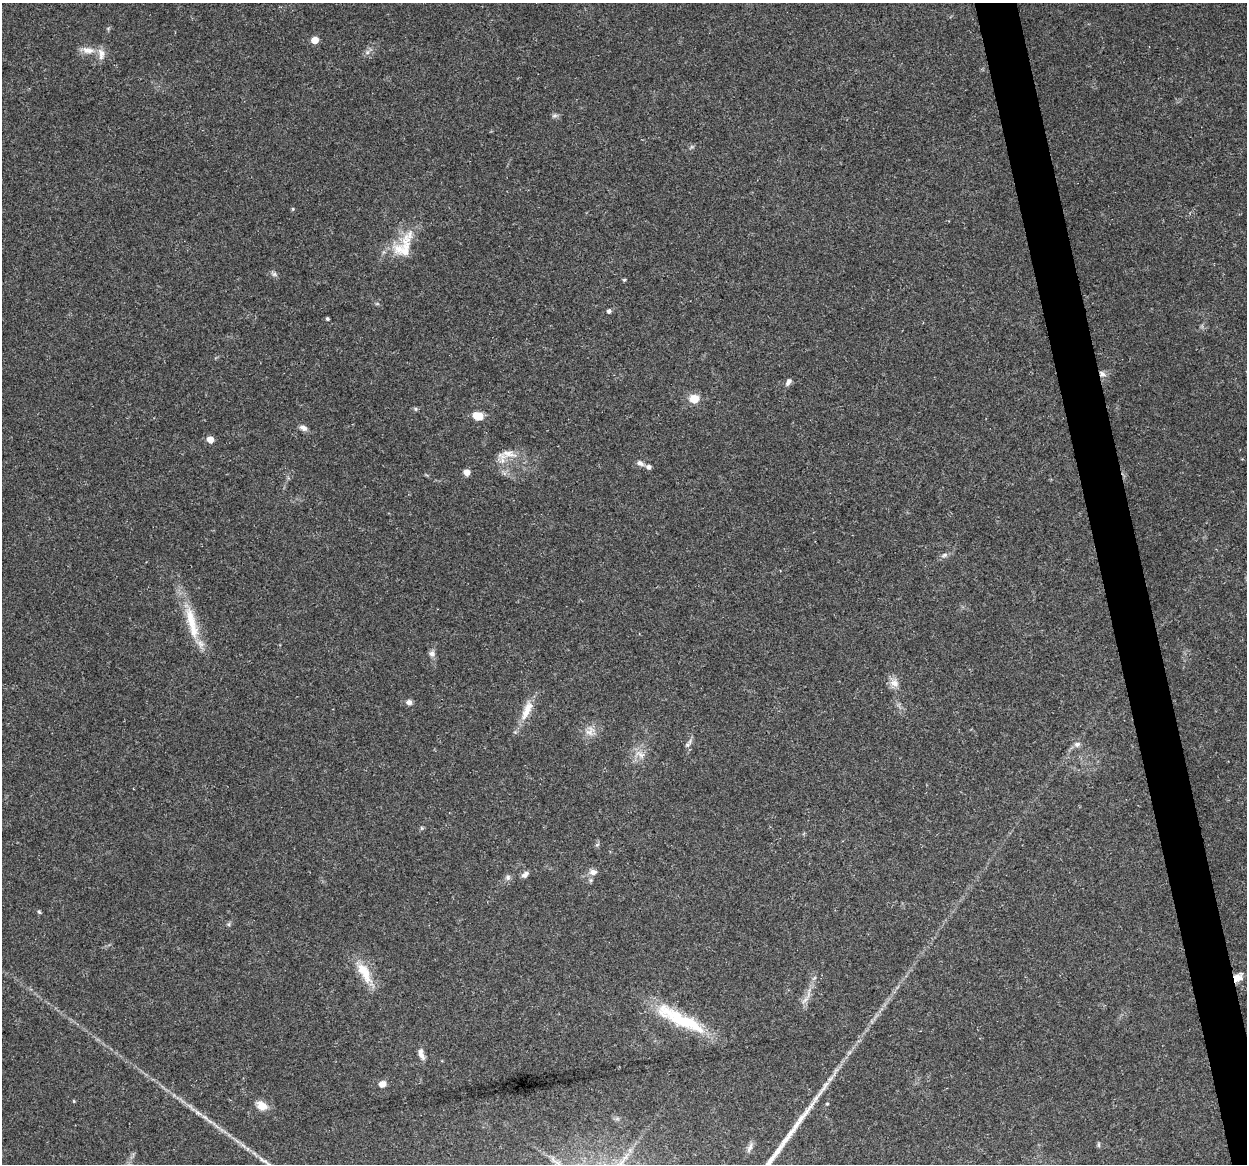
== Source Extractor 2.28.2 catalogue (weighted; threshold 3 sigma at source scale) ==
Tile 6 of 4 x 4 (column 2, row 2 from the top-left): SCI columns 1246-2490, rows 2359-3520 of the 4981 x 4766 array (HDU 1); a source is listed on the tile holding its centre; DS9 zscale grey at full resolution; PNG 1249 x 1166 px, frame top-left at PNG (2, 3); no overlay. Shown black and unused: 3% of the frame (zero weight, under 3 of 5 exposures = <1% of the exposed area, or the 3 px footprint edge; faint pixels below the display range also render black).
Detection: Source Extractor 2.28.2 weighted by HDU 2 'WHT'; one run over the whole footprint, this tile lists its part. Background 0.025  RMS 0.0033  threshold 0.0147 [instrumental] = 3 sigma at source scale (4.5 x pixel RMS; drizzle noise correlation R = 1.50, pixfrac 1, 0.0396/0.0396 arcsec/px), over >= 5 px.
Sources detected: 54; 4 inside a brighter listed object's ellipse — not listed separately; the other 50 listed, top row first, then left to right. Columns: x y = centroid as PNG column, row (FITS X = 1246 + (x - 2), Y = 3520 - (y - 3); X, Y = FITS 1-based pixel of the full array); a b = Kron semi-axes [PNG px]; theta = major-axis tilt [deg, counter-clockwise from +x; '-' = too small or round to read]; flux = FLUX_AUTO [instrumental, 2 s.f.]
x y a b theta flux
315 40 5 5 - 5.6
87 50 22 8 -6 3.3
367 52 6 6 - 0.99
555 115 9 4 1 0.75
293 209 5 4 - 0.34
405 250 59 14 79 8.6
274 274 6 6 - 0.81
624 280 5 3 - 0.45
609 311 5 4 - 0.97
327 319 3 3 - 0.58
1102 374 10 8 -42 1.6
788 382 10 6 58 1.2
694 399 7 6 - 7.8
415 409 6 5 - 0.56
478 416 13 8 -16 4.3
303 428 10 7 -27 1.4
210 439 5 5 - 4.4
509 454 24 10 -9 4.4
640 463 10 6 -26 1.3
467 472 6 6 - 2.3
944 555 9 6 21 1.1
191 620 42 12 -75 11
432 654 9 7 68 1.4
894 683 13 10 -25 2.6
409 702 7 6 - 1.3
527 710 31 10 66 5.7
590 731 16 11 63 3.1
1077 744 10 7 19 1.3
687 745 8 7 - 0.98
640 755 17 8 -32 2.7
421 828 6 4 -89 0.45
597 845 6 4 20 0.45
593 872 10 8 4 1.8
525 874 9 6 44 1.3
508 877 8 7 - 1
39 912 5 4 - 0.46
229 924 6 4 72 0.49
365 973 36 12 -60 7.9
1238 977 12 9 37 2.9
805 1000 15 5 42 1.5
680 1019 68 15 -27 22
421 1054 15 6 -72 2
830 1079 12 5 49 1.4
383 1084 6 5 - 3.1
74 1101 4 4 - 0.32
827 1104 4 4 - 0.34
262 1106 15 10 -25 3.3
205 1117 13 5 -34 1.7
1099 1144 8 4 -90 0.53
750 1148 15 5 68 1.4
Overlapping masked pixels (flux is a lower limit): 2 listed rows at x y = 1102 374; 1238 977